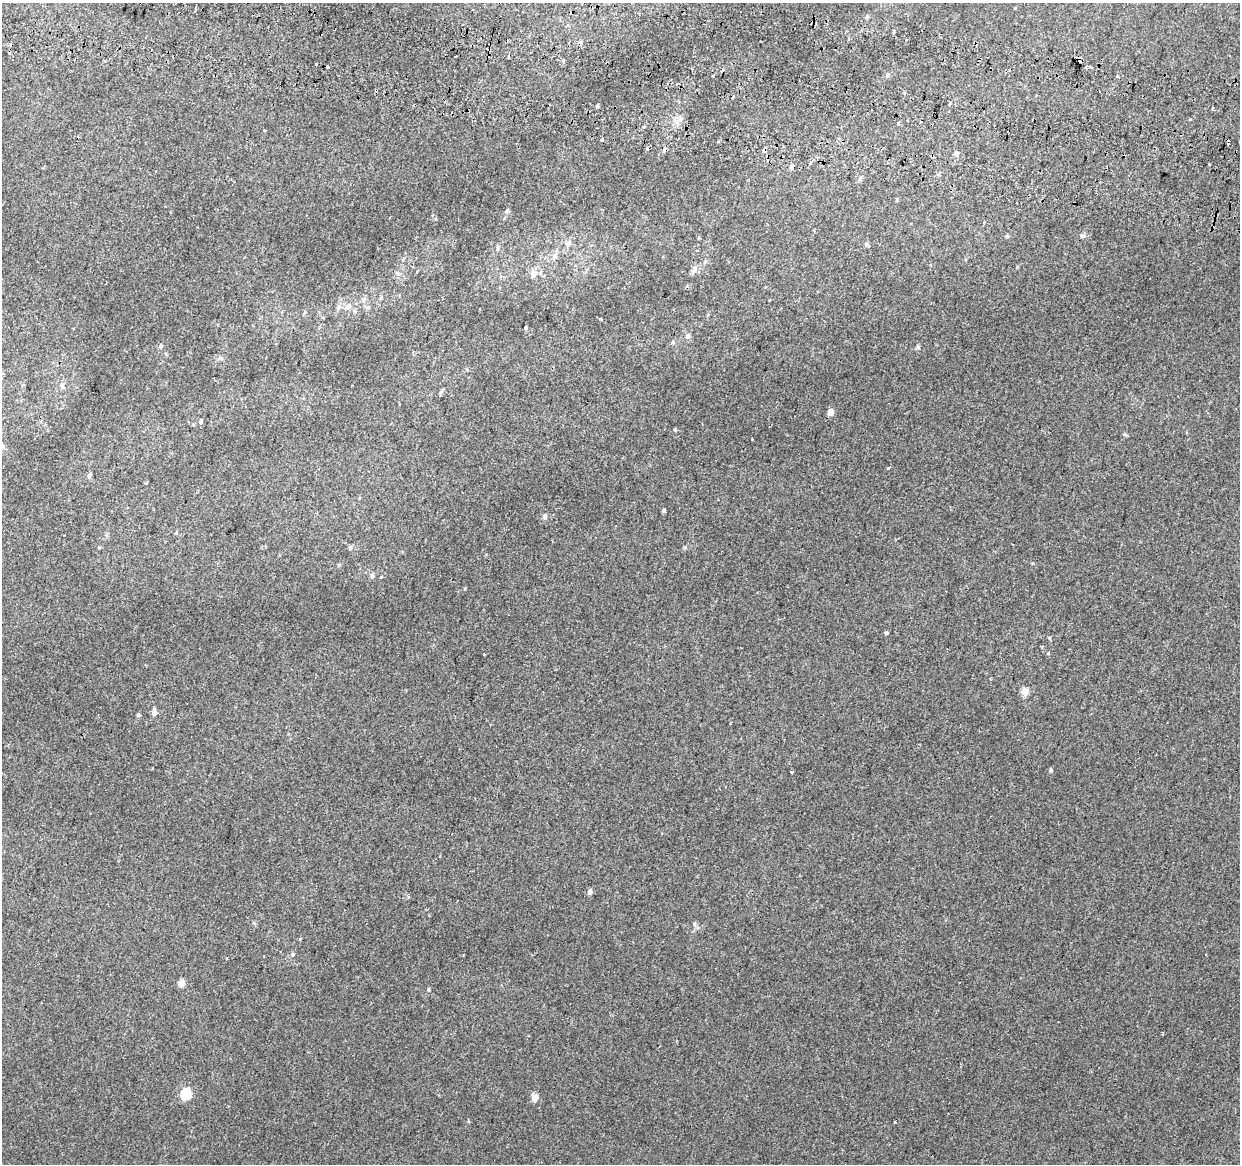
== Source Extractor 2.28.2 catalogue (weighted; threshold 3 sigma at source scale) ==
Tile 11 of 4 x 4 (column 3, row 3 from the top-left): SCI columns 2487-3724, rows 1444-2605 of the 4984 x 5270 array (HDU 1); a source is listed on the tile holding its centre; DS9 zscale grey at full resolution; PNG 1242 x 1166 px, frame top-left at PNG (2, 3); no overlay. Shown black and unused: <1% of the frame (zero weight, under 2 of 3 exposures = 3% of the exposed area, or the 3 px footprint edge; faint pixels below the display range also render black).
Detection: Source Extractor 2.28.2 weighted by HDU 2 'WHT'; one run over the whole footprint, this tile lists its part. Background 0.00417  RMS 0.0043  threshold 0.0193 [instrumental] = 3 sigma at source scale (4.5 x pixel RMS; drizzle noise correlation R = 1.50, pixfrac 1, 0.0396/0.0396 arcsec/px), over >= 5 px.
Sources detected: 82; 16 cosmic-ray / hot-pixel residue — not listed; the other 66 listed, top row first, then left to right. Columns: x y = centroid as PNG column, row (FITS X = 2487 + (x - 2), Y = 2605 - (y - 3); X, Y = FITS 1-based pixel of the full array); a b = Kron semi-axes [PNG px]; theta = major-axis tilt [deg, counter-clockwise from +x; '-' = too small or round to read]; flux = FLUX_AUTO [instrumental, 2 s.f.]
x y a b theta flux
867 16 6 4 62 0.7
567 25 5 4 - 0.56
456 56 3 3 - 1.6
564 60 4 3 - 0.53
316 64 3 3 - 1.1
328 67 3 3 - 1.4
887 75 6 4 89 0.56
376 90 4 2 - 0.92
904 92 4 3 - 0.65
597 106 4 4 - 0.63
1213 108 4 3 - 0.45
680 120 7 4 0 1.3
899 123 5 3 - 0.49
602 140 3 3 - 1.5
956 154 7 6 - 1.2
810 163 4 3 - 0.55
1209 164 3 3 - 1.5
791 167 6 5 - 1.2
507 211 6 5 - 0.79
1007 236 5 5 - 0.53
1083 236 9 5 7 1.1
568 243 9 7 63 1.9
866 244 6 4 90 0.65
555 256 9 7 76 1.9
694 269 9 7 65 2
533 273 6 6 - 4.1
398 274 6 4 -2 0.75
380 298 6 4 69 0.53
338 307 7 5 70 1.1
348 307 8 7 - 1.6
355 311 6 4 -89 0.62
305 312 6 4 70 0.49
600 320 3 3 - 6.4
526 328 5 4 - 0.51
688 336 7 6 - 1.2
673 342 5 4 - 0.57
160 346 5 5 - 0.61
918 347 6 4 -47 0.68
62 385 7 6 - 1.2
441 392 8 4 53 0.73
830 412 5 4 - 4.6
201 421 5 4 - 0.89
675 430 5 4 - 0.43
888 468 3 3 - 0.99
89 476 6 3 82 2.2
664 511 4 3 - 0.85
545 516 7 6 - 1.3
176 533 5 3 - 0.38
350 548 6 4 69 0.7
372 576 7 5 -69 0.76
886 633 3 3 - 1
1049 638 5 3 - 0.46
1024 692 5 5 - 7.5
154 712 8 6 -87 1.8
138 715 5 4 - 0.72
1051 770 5 4 - 0.72
791 772 3 3 - 4.3
590 892 5 5 - 1.6
694 924 6 5 - 0.84
292 954 6 5 - 0.69
181 983 5 4 - 7.1
428 990 5 5 - 0.6
1162 1034 3 3 - 0.65
186 1094 6 5 - 31
535 1097 5 4 - 6.7
895 1122 3 2 - 0.5
Overlapping masked pixels (flux is a lower limit): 1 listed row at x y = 376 90
Unlisted compact peaks at least as high as the median listed source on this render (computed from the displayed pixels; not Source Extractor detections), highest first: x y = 1048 653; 685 547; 300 939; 752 439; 254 923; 1033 563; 1124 434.